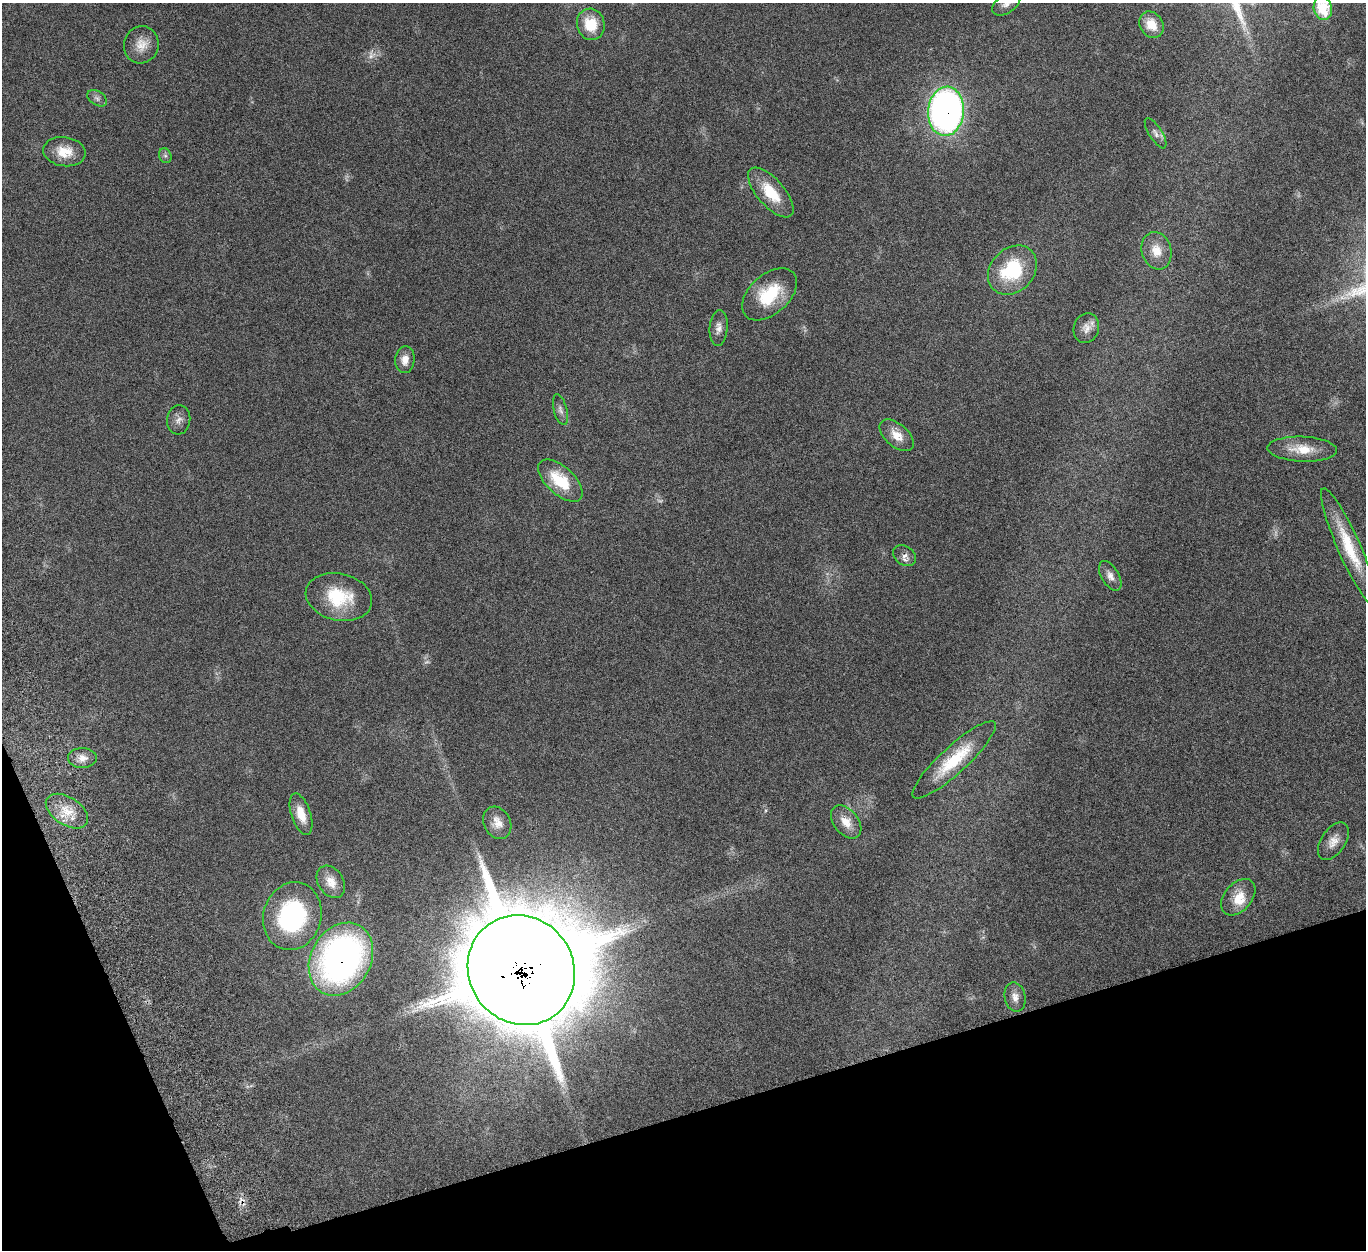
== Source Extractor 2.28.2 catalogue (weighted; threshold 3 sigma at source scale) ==
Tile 14 of 4 x 4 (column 2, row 4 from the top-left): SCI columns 1475-2838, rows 332-1579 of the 5676 x 5537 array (HDU 1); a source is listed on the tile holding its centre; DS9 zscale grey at full resolution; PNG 1368 x 1252 px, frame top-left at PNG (2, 3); each listed source drawn as its Kron ellipse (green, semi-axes under 4 px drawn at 4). Shown black and unused: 15% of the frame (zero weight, under 5 of 10 exposures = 6% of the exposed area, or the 3 px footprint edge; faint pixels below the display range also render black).
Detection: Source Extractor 2.28.2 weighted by HDU 2 'WHT'; one run over the whole footprint, this tile lists its part. Background 0.0277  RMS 0.0018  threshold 0.00725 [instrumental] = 3 sigma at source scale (4.09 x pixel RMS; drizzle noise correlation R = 1.36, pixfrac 0.8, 0.05/0.05 arcsec/px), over >= 5 px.
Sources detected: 45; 4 too faint to see at this stretch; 1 cosmic-ray / hot-pixel residue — neither listed nor drawn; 1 inside a brighter listed object's ellipse — not listed separately; the other 39 listed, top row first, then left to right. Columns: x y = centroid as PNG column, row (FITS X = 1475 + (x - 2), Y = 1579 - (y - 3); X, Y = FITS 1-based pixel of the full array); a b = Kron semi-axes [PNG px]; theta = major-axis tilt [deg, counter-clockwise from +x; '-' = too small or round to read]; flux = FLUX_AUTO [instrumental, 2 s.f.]
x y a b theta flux
1006 3 16 9 37 1.1
1323 8 12 9 -80 6.3
591 24 15 14 - 4.7
1151 25 14 11 -55 2.3
141 45 19 17 75 2.3
97 98 10 7 -32 0.58
946 111 24 18 85 82
1156 133 17 6 -58 0.79
64 152 21 14 -8 3.3
165 156 8 6 -68 0.41
771 192 31 13 -49 5.2
1156 251 19 14 -73 2.6
1012 270 27 21 45 11
769 294 32 19 42 7.7
719 328 18 9 85 1.2
1086 328 15 12 72 1.3
405 360 13 9 83 1.4
560 410 16 6 -75 0.72
179 420 15 11 84 1
897 435 20 11 -40 2.3
1302 449 35 12 -2 3.7
560 481 27 14 -42 6.2
1349 547 64 11 -66 7.4
905 556 12 9 -35 0.98
1110 576 16 8 -60 1.1
339 597 33 23 -13 8
82 758 14 10 -1 1.4
954 760 55 13 43 7.6
67 811 23 14 -33 3.5
301 814 21 9 -72 2.6
846 822 19 12 -51 2.3
497 823 17 13 -62 1.8
1333 841 21 12 56 1.8
331 882 17 12 -57 2.1
1238 897 21 13 49 3.1
292 916 34 29 73 21
341 959 38 30 60 59
521 970 56 52 -54 2600
1015 997 15 10 -78 1.2
Overlapping masked pixels (flux is a lower limit): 3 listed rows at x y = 946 111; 341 959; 521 970
Isophote crosses this tile's border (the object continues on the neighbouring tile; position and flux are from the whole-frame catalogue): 2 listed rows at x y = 1006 3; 1323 8